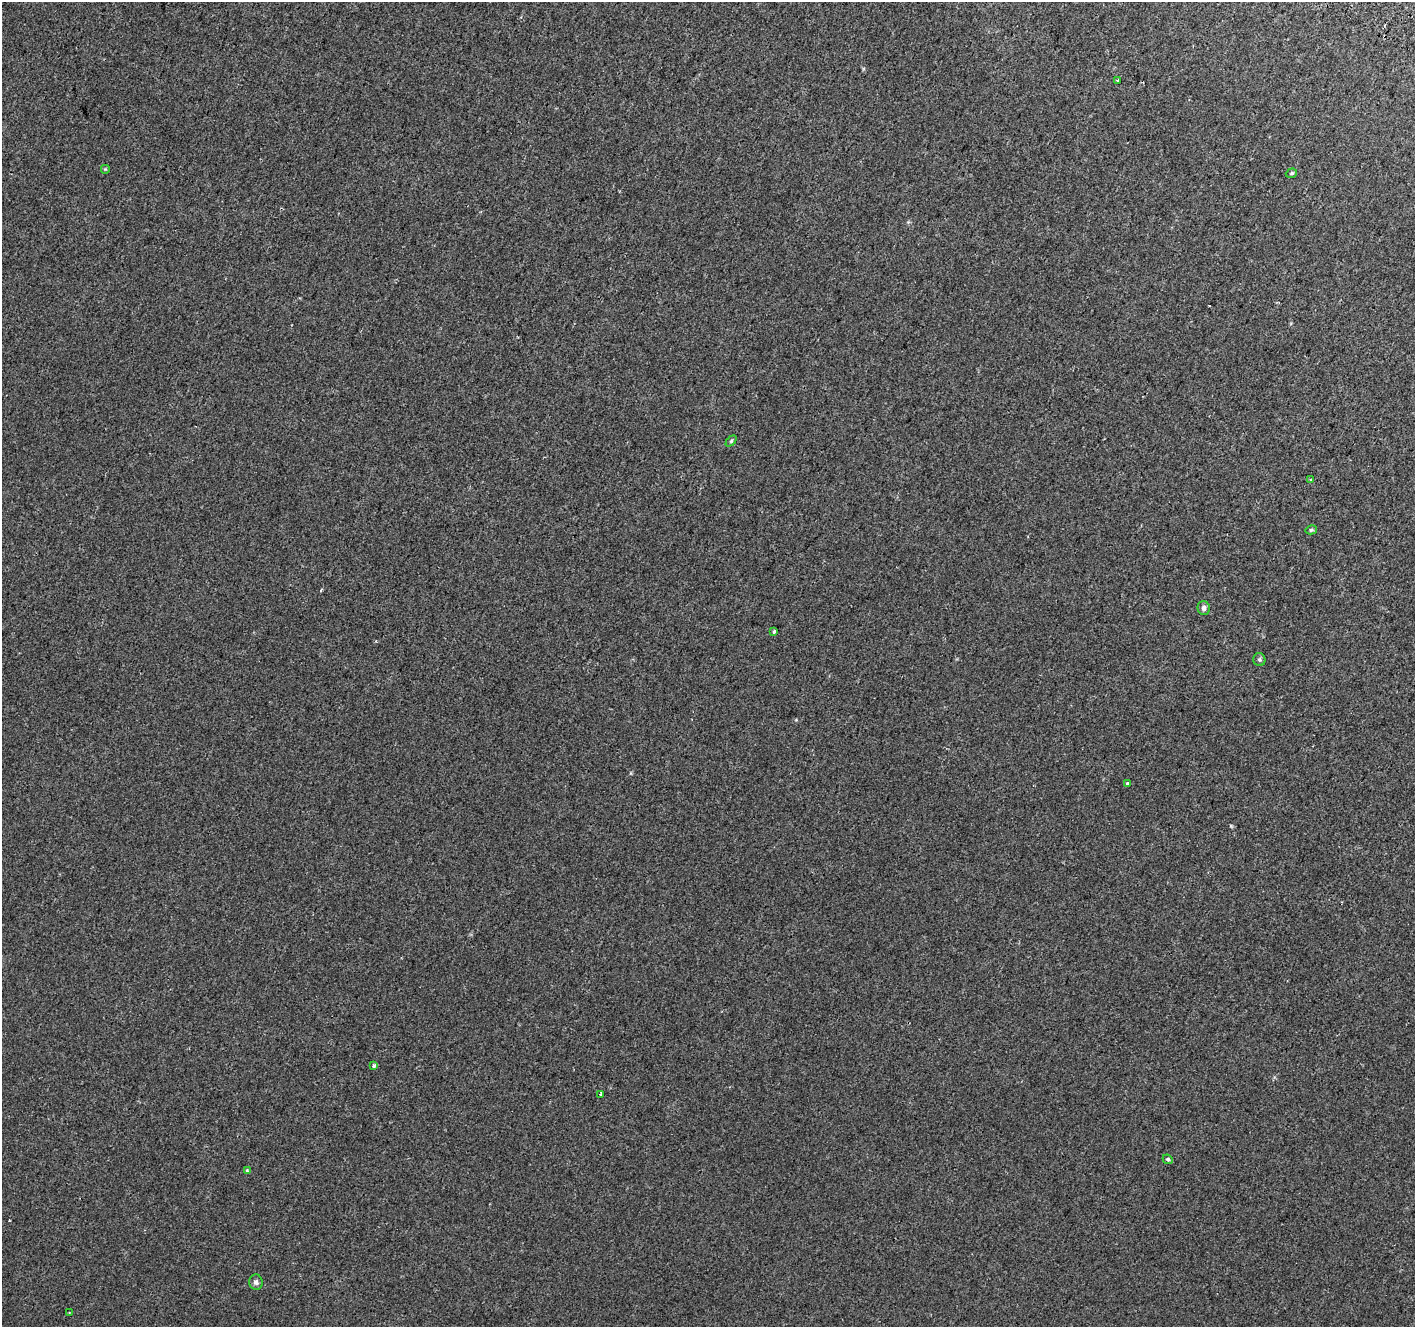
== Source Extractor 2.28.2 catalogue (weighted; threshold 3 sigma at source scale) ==
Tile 10 of 4 x 4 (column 2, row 3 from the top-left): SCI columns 1444-2856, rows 1585-2909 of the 5718 x 5883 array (HDU 1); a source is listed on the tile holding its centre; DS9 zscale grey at full resolution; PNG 1417 x 1329 px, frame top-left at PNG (2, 2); each listed source drawn as its Kron ellipse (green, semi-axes under 4 px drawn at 4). Shown black and unused: <1% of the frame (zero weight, under 2 of 3 exposures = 3% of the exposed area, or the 3 px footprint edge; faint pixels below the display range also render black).
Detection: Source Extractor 2.28.2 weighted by HDU 2 'WHT'; one run over the whole footprint, this tile lists its part. Background 5.91e-04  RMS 0.0039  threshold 0.0175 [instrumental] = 3 sigma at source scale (4.5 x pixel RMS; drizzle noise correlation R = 1.50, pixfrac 1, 0.0396/0.0396 arcsec/px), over >= 5 px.
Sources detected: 19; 3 cosmic-ray / hot-pixel residue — neither listed nor drawn; the other 16 listed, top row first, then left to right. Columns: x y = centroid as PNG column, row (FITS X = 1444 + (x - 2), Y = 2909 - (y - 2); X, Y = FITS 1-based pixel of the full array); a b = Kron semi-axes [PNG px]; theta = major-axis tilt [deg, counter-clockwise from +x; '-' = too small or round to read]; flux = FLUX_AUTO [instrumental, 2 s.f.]
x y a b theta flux
1117 81 3 3 - 1.1
105 169 5 5 - 0.42
1291 173 6 4 19 0.5
731 441 6 4 46 0.54
1311 479 3 3 - 0.37
1311 530 6 4 13 0.48
1204 608 7 6 - 1.3
774 631 4 3 - 1.5
1259 660 6 6 - 0.69
1128 784 4 3 - 1.8
373 1066 3 3 - 1.6
601 1094 4 3 - 1.7
1168 1159 5 4 - 0.74
247 1171 4 3 - 0.8
256 1282 7 7 - 1.1
69 1313 2 2 - 0.23